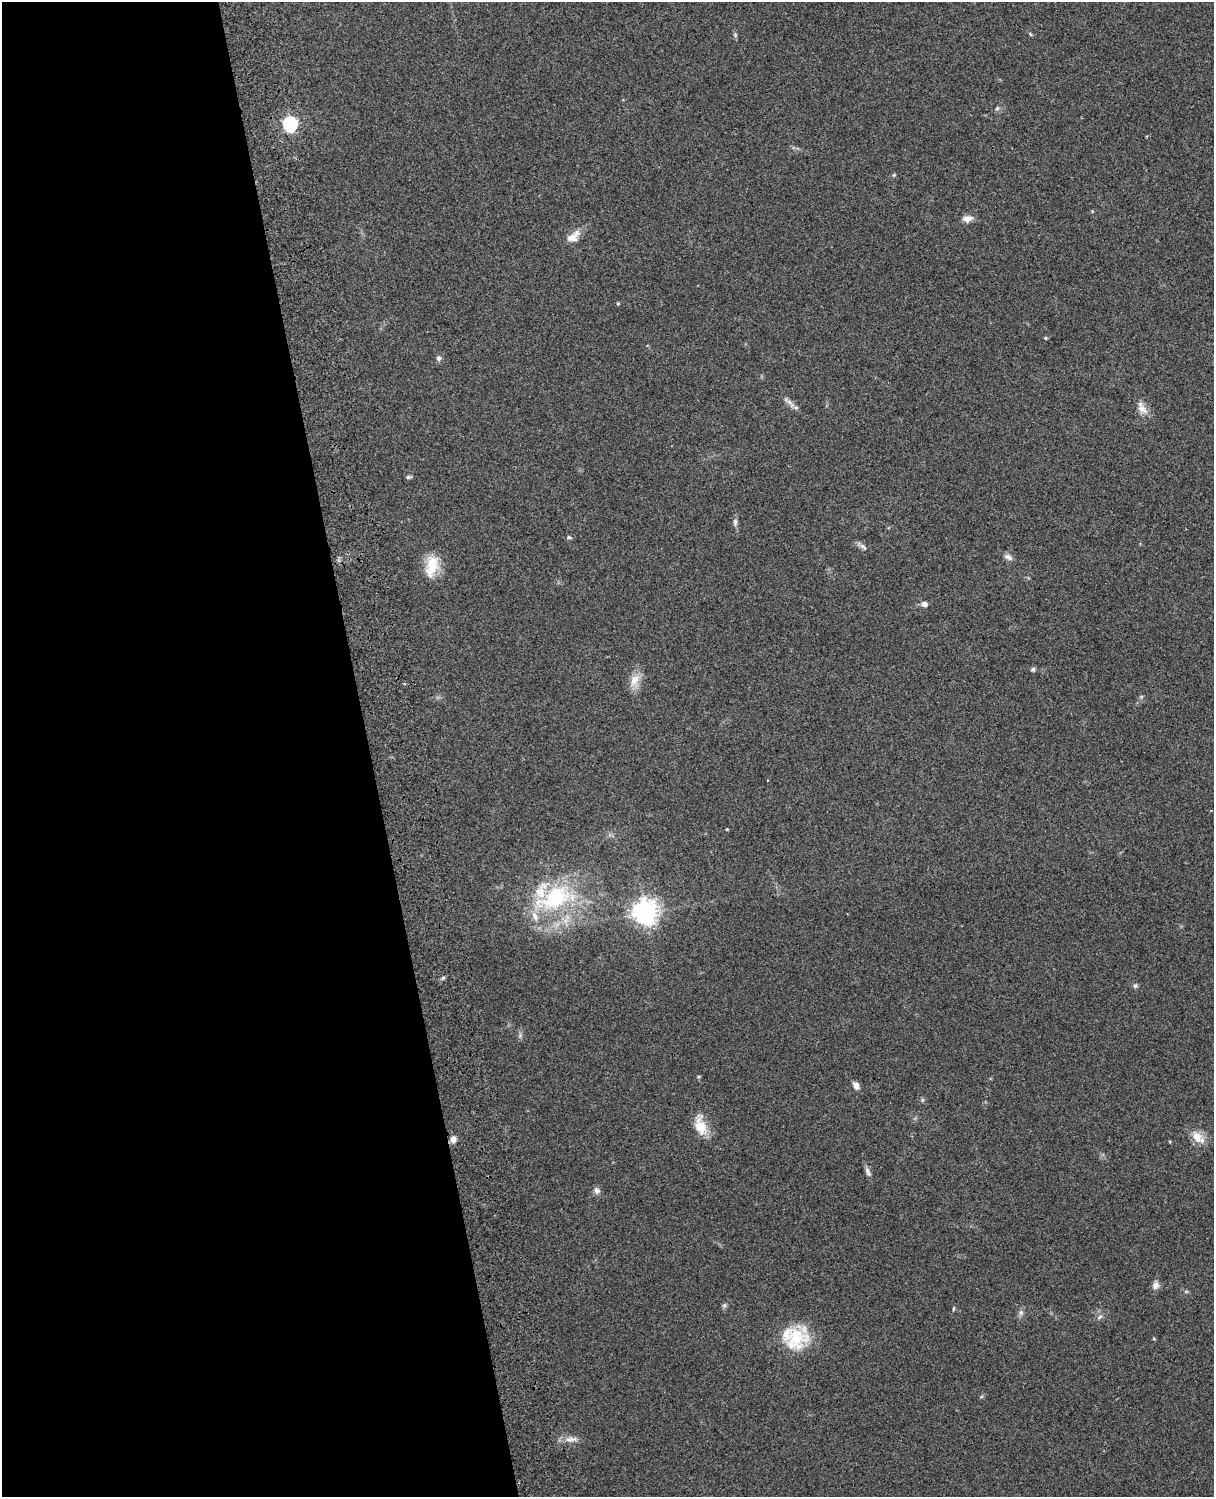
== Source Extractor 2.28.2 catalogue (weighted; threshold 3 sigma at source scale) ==
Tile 5 of 4 x 3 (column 1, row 2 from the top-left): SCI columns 119-1330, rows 1661-3155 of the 5089 x 4928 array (HDU 1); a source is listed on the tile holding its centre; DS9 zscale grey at full resolution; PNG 1216 x 1499 px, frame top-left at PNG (2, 2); no overlay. Shown black and unused: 30% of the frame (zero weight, under 3 of 4 exposures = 6% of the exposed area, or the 3 px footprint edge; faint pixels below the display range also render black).
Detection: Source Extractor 2.28.2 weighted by HDU 2 'WHT'; one run over the whole footprint, this tile lists its part. Background 0.261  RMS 0.0088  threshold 0.0397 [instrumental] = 3 sigma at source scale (4.5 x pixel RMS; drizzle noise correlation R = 1.50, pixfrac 1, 0.05/0.05 arcsec/px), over >= 5 px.
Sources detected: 44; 3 inside a brighter listed object's ellipse — not listed separately; the other 41 listed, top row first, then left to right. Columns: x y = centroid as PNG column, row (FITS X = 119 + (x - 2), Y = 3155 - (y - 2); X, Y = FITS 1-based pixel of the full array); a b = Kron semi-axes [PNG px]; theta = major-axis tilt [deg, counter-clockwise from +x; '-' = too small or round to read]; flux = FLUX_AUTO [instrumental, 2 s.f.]
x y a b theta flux
1030 34 6 3 -70 0.98
735 35 6 5 - 1.4
997 108 5 5 - 1.6
290 124 7 6 - 170
894 175 5 4 - 1
967 219 12 8 6 6
572 237 16 11 22 8.6
618 303 4 3 - 0.98
1045 338 4 3 - 1.1
439 358 7 7 - 2.6
789 402 14 5 -39 4
1142 409 17 10 -41 7.7
408 477 7 5 0 1.5
735 522 11 6 -86 2.8
569 537 6 5 - 1.4
863 547 12 5 -44 2.9
1008 557 11 7 -24 3.9
432 566 29 15 78 21
925 604 6 5 - 4
1033 669 6 5 - 1.6
634 680 19 11 68 10
1141 697 6 4 20 1.1
555 898 55 30 26 92
645 912 8 8 - 730
443 978 5 5 - 1.5
1135 986 7 5 73 1.7
856 1086 10 7 -55 4.2
922 1100 6 4 71 1.2
701 1126 24 14 -73 17
1197 1137 17 11 -48 12
453 1139 9 8 - 4.2
868 1172 13 6 -67 3.3
597 1190 9 7 -84 3.5
1155 1285 11 8 67 4.4
724 1305 7 5 45 1.7
953 1309 6 3 71 0.9
1021 1313 8 6 70 2.6
1099 1317 9 4 36 1.9
795 1338 36 24 40 40
1154 1339 5 3 - 0.83
571 1439 21 7 5 6.5